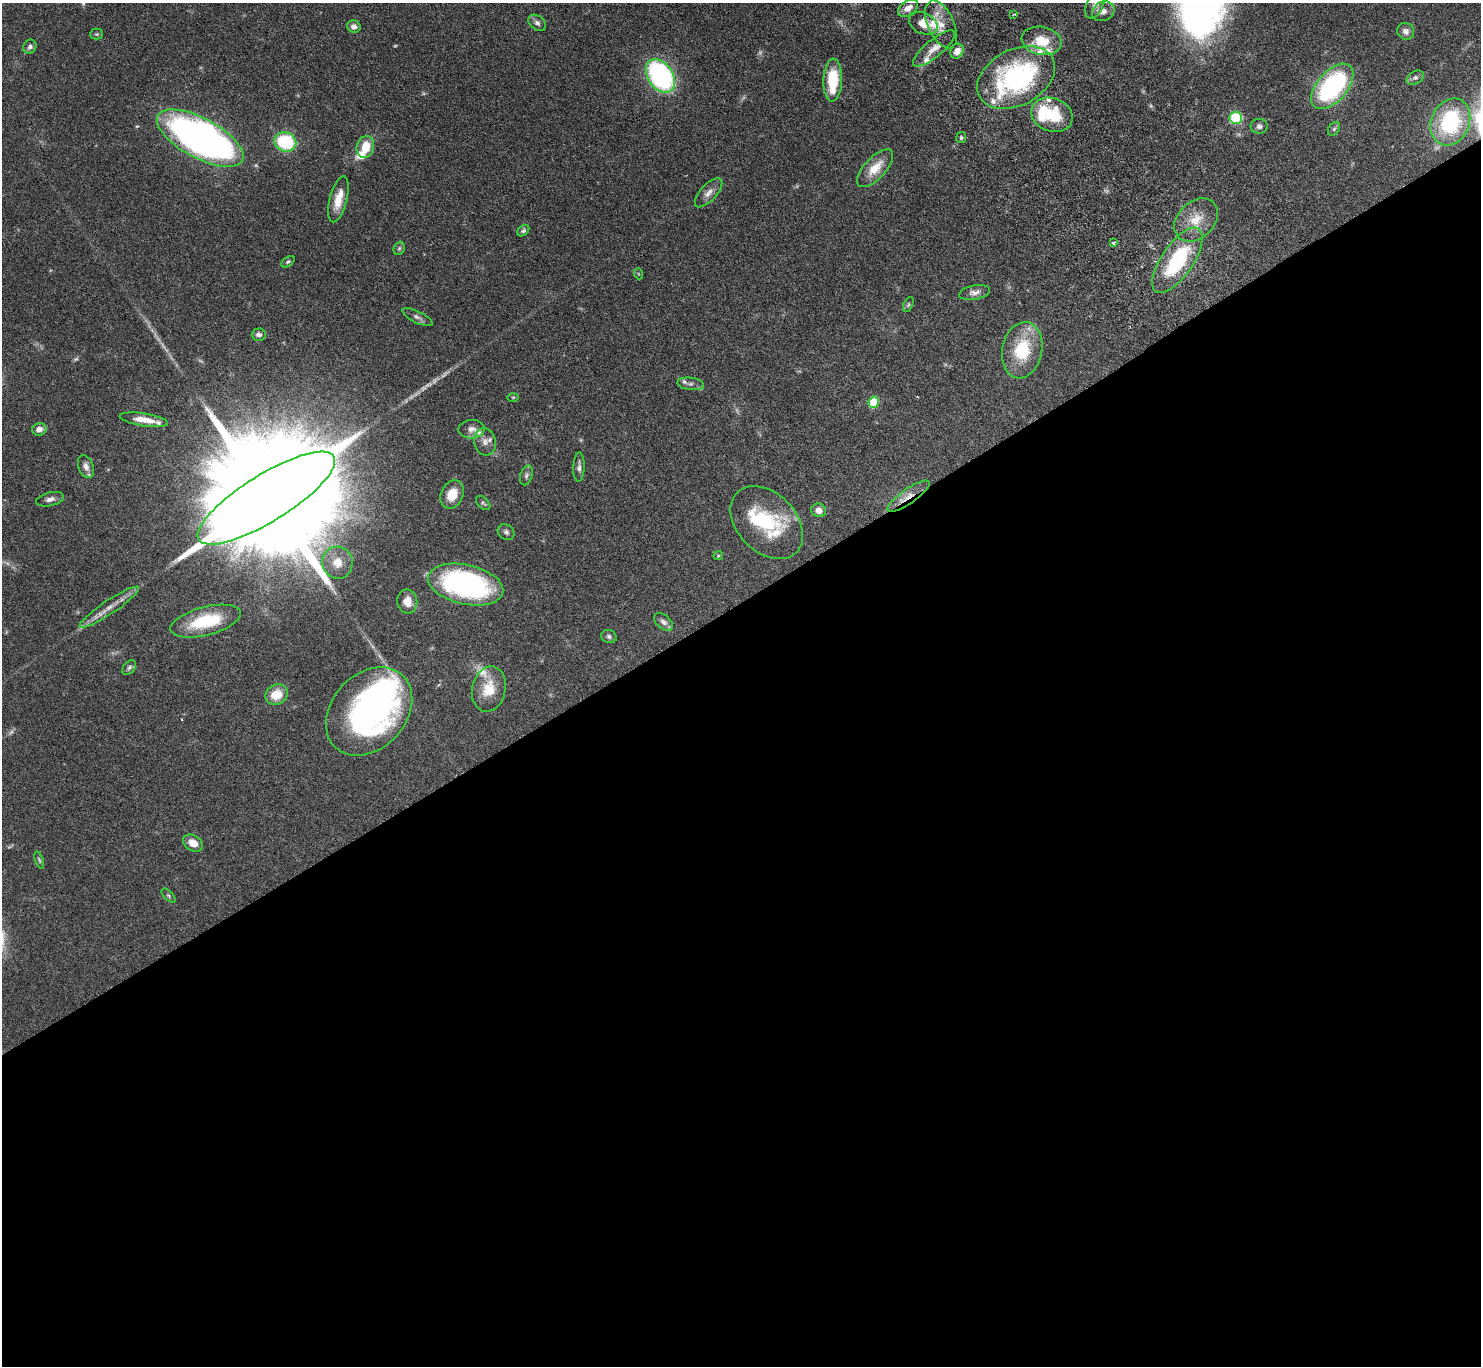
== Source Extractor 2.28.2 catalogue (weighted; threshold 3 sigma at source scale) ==
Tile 15 of 4 x 4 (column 3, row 4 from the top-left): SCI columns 3009-4487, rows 332-1695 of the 6044 x 5994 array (HDU 1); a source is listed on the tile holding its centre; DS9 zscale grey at full resolution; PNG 1483 x 1368 px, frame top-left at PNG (2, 3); each listed source drawn as its Kron ellipse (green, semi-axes under 4 px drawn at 4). Shown black and unused: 56% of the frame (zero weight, under 3 of 6 exposures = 4% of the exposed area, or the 3 px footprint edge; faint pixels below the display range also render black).
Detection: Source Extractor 2.28.2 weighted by HDU 2 'WHT'; one run over the whole footprint, this tile lists its part. Background 0.0972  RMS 0.0035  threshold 0.0143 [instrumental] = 3 sigma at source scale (4.09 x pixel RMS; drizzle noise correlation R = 1.36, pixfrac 0.8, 0.05/0.05 arcsec/px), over >= 5 px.
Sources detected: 99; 8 too faint to see at this stretch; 4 inside a brighter object's white glare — neither listed nor drawn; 11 inside a brighter listed object's ellipse — not listed separately; the other 76 listed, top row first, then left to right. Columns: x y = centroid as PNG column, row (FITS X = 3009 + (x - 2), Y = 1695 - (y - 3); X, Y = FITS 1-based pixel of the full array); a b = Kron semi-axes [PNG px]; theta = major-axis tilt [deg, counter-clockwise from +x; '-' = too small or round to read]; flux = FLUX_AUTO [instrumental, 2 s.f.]
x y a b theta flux
1095 5 14 8 65 2.5
908 8 11 7 34 2.6
1103 11 11 9 25 2.1
1014 14 4 2 - 0.28
537 23 10 7 -39 1.2
923 23 15 10 -26 5.3
941 24 25 13 -65 5.4
354 27 7 6 - 1.3
1406 31 9 8 - 1.6
97 34 6 5 - 0.47
1042 41 20 14 -11 8.2
30 47 7 6 - 1
934 48 26 8 39 3.5
957 51 8 6 62 2.5
660 76 18 12 -55 63
1016 78 41 28 28 60
1415 78 9 6 30 1.2
833 80 21 9 88 13
1332 86 27 15 49 49
1052 115 21 16 -20 14
1236 118 6 6 - 31
1450 122 24 19 66 31
1259 126 8 7 - 1.1
1334 129 8 5 54 0.64
200 138 48 20 -28 190
961 138 5 5 - 0.55
285 142 11 9 -20 22
365 147 11 8 75 6.3
875 168 24 10 47 6.6
709 193 18 8 47 2.3
338 199 23 8 75 5.4
1196 220 25 18 44 7.8
523 231 7 4 41 0.67
1113 243 3 3 - 0.37
399 248 7 5 68 0.65
1177 260 38 16 56 27
288 262 7 4 36 0.52
639 274 5 3 - 0.31
974 292 15 7 11 1.8
908 305 8 4 63 0.52
417 317 16 6 -26 1.3
259 335 7 6 - 1.2
1022 350 28 20 78 16
691 384 14 6 -8 1.5
513 397 6 4 1 0.34
874 402 5 5 - 12
144 420 24 6 -9 5.2
39 429 7 6 - 2
472 429 13 9 2 2
485 442 14 11 -75 2.5
86 467 12 7 -71 2
579 467 15 5 88 1.2
526 475 10 6 72 0.94
452 494 15 11 66 6.1
908 496 25 7 35 4
266 498 79 23 32 26000
50 499 14 7 13 1.6
483 503 8 5 -43 0.62
819 510 7 6 - 2.3
767 522 42 29 -46 21
506 532 9 7 -40 1.1
718 556 5 4 - 0.34
337 563 16 15 - 5.4
466 585 38 20 -13 70
407 601 12 10 -82 3.7
109 607 35 6 34 4.3
206 621 36 14 14 18
663 622 11 7 -39 1.3
609 636 8 6 -21 0.85
129 667 8 5 48 0.77
489 689 23 16 77 7.9
276 695 11 10 - 6.2
369 711 49 37 48 100
193 843 11 7 -30 3.8
39 860 9 4 -72 0.5
169 896 9 4 -45 0.5
Overlapping masked pixels (flux is a lower limit): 3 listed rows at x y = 923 23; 934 48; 908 496
Isophote crosses this tile's border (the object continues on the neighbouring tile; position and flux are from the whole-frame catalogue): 1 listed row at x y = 1095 5